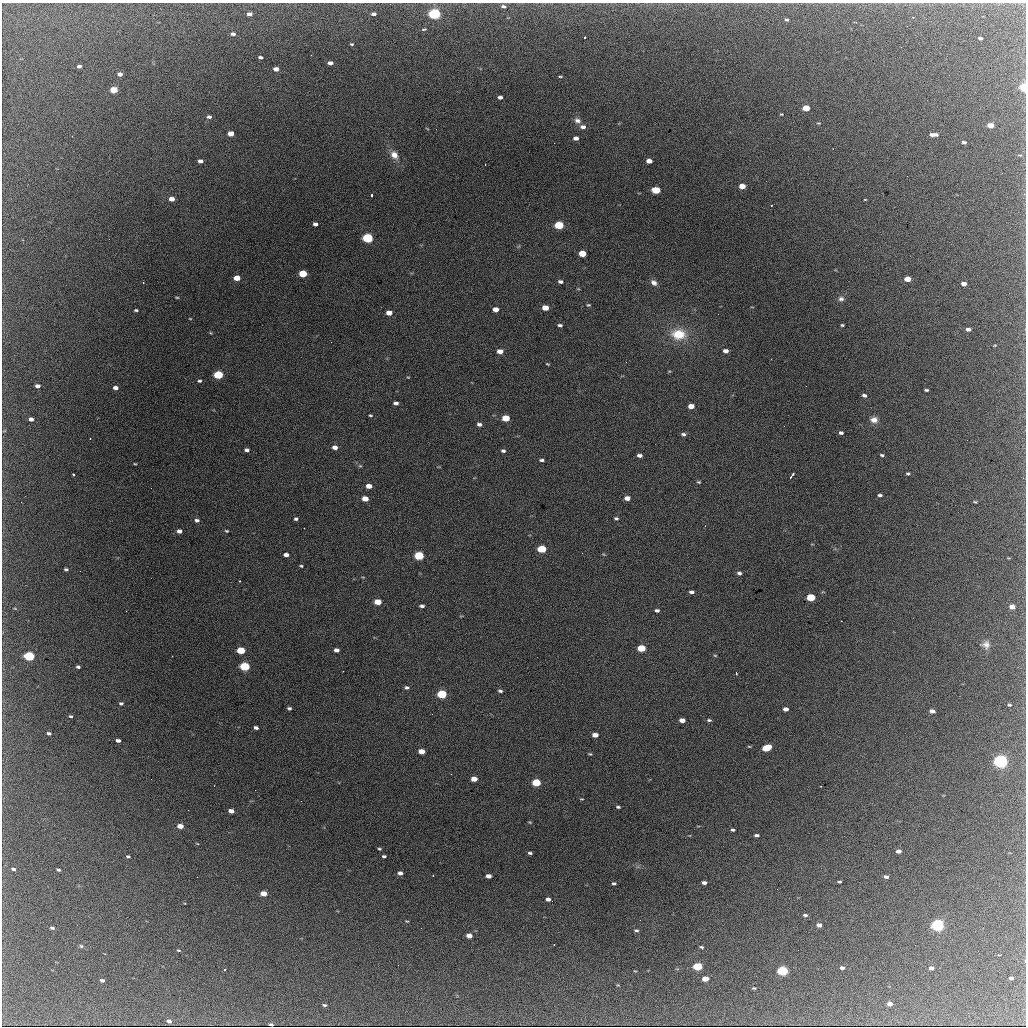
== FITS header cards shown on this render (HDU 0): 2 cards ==
NAXIS1  =                 1024 / length of data axis 1
NAXIS2  =                 1024 / length of data axis 2

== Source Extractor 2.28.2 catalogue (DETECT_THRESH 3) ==
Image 1024 x 1024 px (HDU 0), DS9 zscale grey, 1 PNG px = 1 image px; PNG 1028 x 1028 px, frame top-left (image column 1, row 1024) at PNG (2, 3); no overlay
Background 1510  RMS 28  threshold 84.4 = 3 sigma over >= 5 px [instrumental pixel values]
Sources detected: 218; all 218 listed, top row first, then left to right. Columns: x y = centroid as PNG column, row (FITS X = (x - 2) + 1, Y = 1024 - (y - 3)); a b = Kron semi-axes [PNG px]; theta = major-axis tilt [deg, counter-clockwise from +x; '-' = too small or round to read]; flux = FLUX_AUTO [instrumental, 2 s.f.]
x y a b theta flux
503 6 7 5 -7 4700
249 14 5 4 - 7700
373 14 5 4 - 5500
435 14 6 4 -2 360000
926 19 2 2 - 2300
787 20 5 3 - 2800
424 29 5 2 - 2000
233 34 5 4 - 6000
584 37 3 3 - 6800
980 38 4 3 - 5000
352 44 4 3 - 2000
311 55 3 2 - 2500
260 57 5 3 - 4800
330 63 5 3 - 7900
79 66 4 3 - 5300
276 69 5 4 - 11000
120 74 5 4 - 8600
560 76 5 2 - 2000
1024 87 4 4 - 120000
114 90 5 4 - 50000
500 97 4 3 - 6000
806 108 5 4 - 39000
781 114 4 3 - 1600
209 117 6 4 -2 4900
577 120 9 6 -23 7500
818 123 5 3 - 1500
990 125 5 4 - 30000
583 127 7 5 -8 8000
231 133 5 4 - 21000
934 135 8 3 -1 11000
72 136 2 2 - 890
576 138 5 4 - 8500
964 142 4 3 - 4700
554 143 2 2 - 6200
394 155 11 8 -53 15000
200 161 5 4 - 7400
649 161 5 4 - 16000
485 165 2 2 - 1000
742 186 5 4 - 22000
656 190 6 4 -6 73000
1024 194 3 3 - 2400
371 195 4 3 - 5600
172 199 5 4 - 13000
865 200 3 2 - 1300
771 205 3 2 - 1300
315 224 4 4 - 6600
559 225 6 4 -3 100000
368 238 6 5 - 200000
582 253 5 4 - 39000
303 274 5 4 - 62000
237 278 5 4 - 22000
907 279 5 4 - 25000
560 282 5 4 - 4900
143 283 3 2 - 1000
654 283 9 6 -36 8400
964 284 5 4 - 11000
177 297 4 3 - 1700
841 299 8 7 - 6300
588 305 5 4 - 2200
545 308 5 4 - 24000
496 309 5 4 - 15000
136 310 4 3 - 2700
389 313 5 4 - 15000
190 319 4 3 - 1200
560 325 5 3 - 3700
842 325 3 3 - 2300
968 329 5 3 - 7400
211 333 5 3 - 1500
678 334 18 13 -4 50000
995 345 5 3 - 1500
500 351 5 4 - 15000
725 351 5 4 - 8700
626 362 2 2 - 1400
547 364 5 3 - 1600
218 375 6 4 -2 120000
199 381 4 3 - 2800
37 386 5 4 - 7500
806 386 2 2 - 2300
115 388 5 4 - 8300
926 390 4 3 - 3000
864 395 5 4 - 5800
396 403 4 3 - 5300
691 406 5 4 - 17000
370 415 5 3 - 2000
506 418 5 4 - 44000
31 419 4 4 - 7200
874 420 10 8 -1 12000
479 424 5 4 - 5500
784 426 2 2 - 2600
841 433 5 4 - 4600
683 434 6 4 -9 4500
335 447 6 5 - 9600
247 450 5 4 - 5000
503 451 5 4 - 3700
639 455 5 3 - 6100
882 455 5 3 - 3000
542 460 5 3 - 3800
135 464 4 2 - 1700
360 466 6 4 -1 2200
908 473 4 4 - 2600
73 474 3 3 - 6100
792 476 7 2 53 7000
699 482 5 3 - 2200
369 486 5 4 - 14000
880 495 5 3 - 3900
627 498 5 4 - 12000
365 499 5 4 - 20000
21 502 2 2 - 4400
975 502 3 3 - 1900
616 518 5 4 - 2700
296 519 4 4 - 3400
197 520 6 4 -12 4900
304 528 2 2 - 2100
179 531 5 4 - 7900
226 531 5 4 - 2300
542 549 6 4 -3 84000
286 555 5 4 - 7900
419 556 6 5 - 120000
301 566 4 3 - 2100
66 569 4 3 - 2900
739 573 5 4 - 4300
240 581 2 2 - 1800
691 592 5 3 - 4500
811 597 5 4 - 82000
378 602 5 4 - 29000
422 606 5 3 - 4400
1012 607 5 4 - 16000
657 610 5 3 - 4400
986 645 10 10 - 11000
641 648 6 4 -5 65000
241 650 6 4 -6 61000
336 650 5 4 - 7400
715 655 3 2 - 1400
29 656 6 4 -8 190000
245 666 6 4 -7 150000
78 667 4 3 - 3500
736 673 3 2 - 2300
406 687 5 5 - 3700
500 691 5 3 - 3400
442 694 6 5 - 130000
121 703 5 4 - 3100
1009 705 4 3 - 2300
289 708 4 3 - 3200
786 709 5 4 - 9400
932 711 5 4 - 11000
70 716 4 3 - 2300
682 720 5 4 - 11000
709 720 6 4 -9 3100
256 728 4 3 - 5200
49 733 4 3 - 3900
595 735 5 4 - 14000
118 740 5 3 - 6300
767 748 7 4 20 62000
421 751 5 4 - 23000
590 754 5 4 - 1900
1000 761 6 5 - 720000
451 774 3 2 - 2000
151 779 2 2 - 2300
474 779 5 4 - 20000
536 782 6 4 -4 79000
821 786 3 2 - 1600
255 790 2 2 - 24000
582 799 4 3 - 1500
301 801 2 2 - 3600
618 807 4 3 - 2900
188 810 2 2 - 3500
231 811 5 4 - 13000
530 822 4 4 - 1800
180 826 5 4 - 19000
733 830 4 3 - 3400
756 835 5 3 - 4300
197 843 4 2 - 1200
379 849 4 3 - 2300
898 851 5 4 - 10000
530 853 4 3 - 3500
128 856 4 3 - 2500
384 856 4 3 - 3000
13 869 6 4 -15 4100
58 870 4 3 - 3000
400 873 5 4 - 7400
433 875 3 2 - 1200
488 876 5 4 - 12000
197 877 2 2 - 2500
886 877 4 3 - 5300
839 882 4 2 - 2500
614 883 4 3 - 3500
704 883 5 3 - 7100
777 889 2 2 - 2400
263 893 5 4 - 27000
548 899 5 4 - 8000
805 915 6 3 -3 3600
640 920 2 2 - 940
407 921 4 3 - 1600
819 925 5 4 - 11000
937 925 6 4 -1 500000
52 928 5 3 - 3600
636 930 6 4 -16 3200
469 936 5 4 - 15000
554 945 2 2 - 1300
81 946 5 5 - 2900
701 947 4 3 - 2700
178 950 5 3 - 2000
798 950 2 2 - 1200
398 965 2 2 - 1200
698 966 6 4 -3 110000
842 968 4 3 - 7200
931 968 5 3 - 9300
224 970 3 2 - 2600
783 971 6 4 -2 230000
1011 978 4 3 - 5900
705 979 5 4 - 30000
102 980 4 3 - 5600
914 984 2 2 - 1000
754 988 4 3 - 2100
890 1004 5 3 - 13000
324 1005 5 3 - 3100
169 1021 5 3 - 6600
271 1025 4 3 - 3000
At the frame edge (FLAGS 8, measured only in part): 3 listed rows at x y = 1024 87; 1024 194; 271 1025